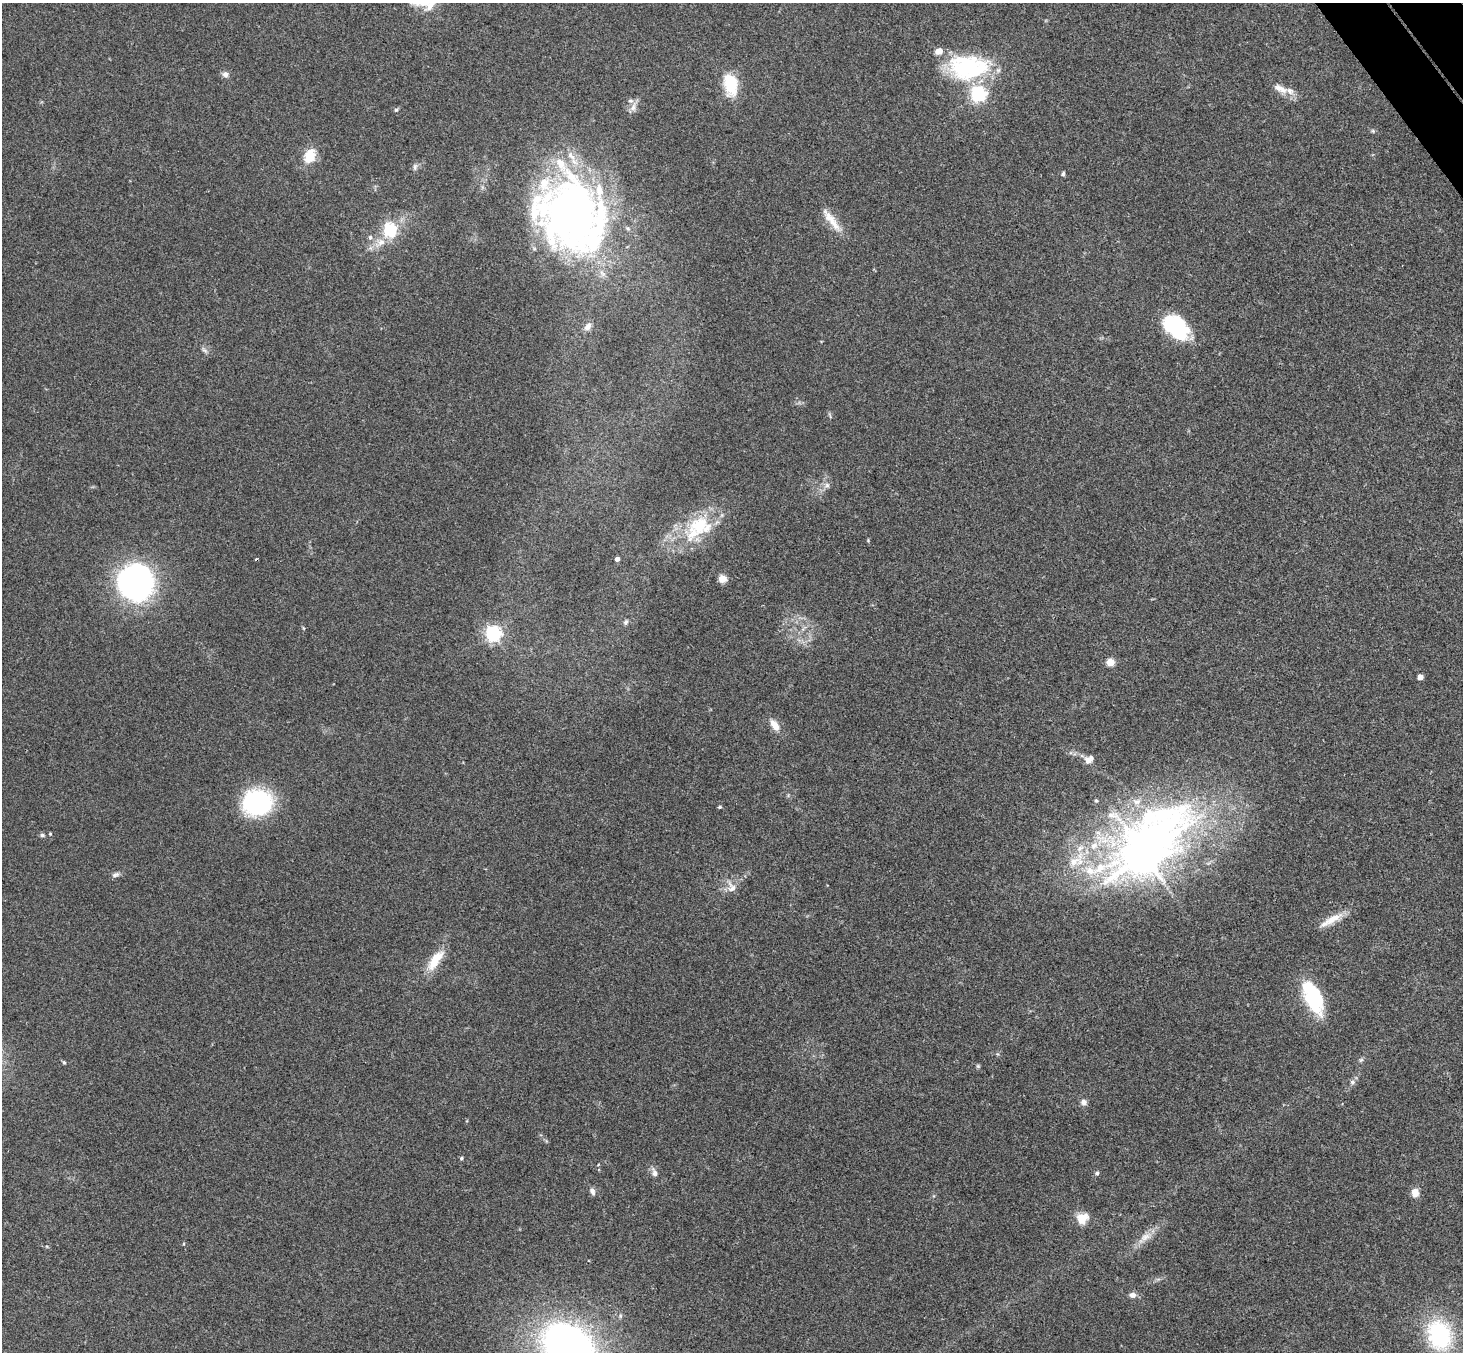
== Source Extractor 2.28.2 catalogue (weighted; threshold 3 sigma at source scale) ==
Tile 10 of 4 x 4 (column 2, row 3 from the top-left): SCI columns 1514-2974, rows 1681-3030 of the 5945 x 5925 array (HDU 1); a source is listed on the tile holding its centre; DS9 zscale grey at full resolution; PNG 1465 x 1354 px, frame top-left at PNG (2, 3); no overlay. Shown black and unused: <1% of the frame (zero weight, under 3 of 4 exposures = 6% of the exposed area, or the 3 px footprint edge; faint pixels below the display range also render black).
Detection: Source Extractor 2.28.2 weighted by HDU 2 'WHT'; one run over the whole footprint, this tile lists its part. Background 0.22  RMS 0.0085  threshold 0.0381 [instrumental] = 3 sigma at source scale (4.5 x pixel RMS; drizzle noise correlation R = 1.50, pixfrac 1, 0.05/0.05 arcsec/px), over >= 5 px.
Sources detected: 73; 4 inside a brighter object's white glare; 1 cosmic-ray / hot-pixel residue — not listed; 8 inside a brighter listed object's ellipse — not listed separately; the other 60 listed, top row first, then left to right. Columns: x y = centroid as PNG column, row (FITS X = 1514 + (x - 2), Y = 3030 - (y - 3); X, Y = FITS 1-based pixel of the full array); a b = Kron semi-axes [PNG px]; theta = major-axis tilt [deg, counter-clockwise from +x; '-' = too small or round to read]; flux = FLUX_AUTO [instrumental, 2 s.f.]
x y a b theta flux
968 67 48 29 -1 86
225 74 8 7 - 3.6
731 85 27 16 -81 28
1280 89 22 9 -27 9.1
978 94 6 6 - 230
633 107 12 8 65 5
396 110 6 5 - 1.4
1373 131 6 3 -72 1
308 159 21 10 30 11
415 167 9 6 83 2.4
1063 174 6 4 74 1.3
572 212 79 68 -77 500
829 218 31 11 -49 14
390 230 18 15 -80 34
370 237 7 6 - 2.3
1175 323 34 21 -22 46
588 327 11 7 50 4.9
204 350 12 4 -46 2.3
827 485 8 6 27 3
699 525 33 25 27 48
617 559 4 4 - 3.9
722 579 5 5 - 28
136 582 33 30 -79 230
626 622 7 5 61 1.8
303 628 5 3 - 0.83
493 634 6 6 - 270
1110 662 5 5 - 25
1420 677 4 4 - 7.9
774 725 17 9 -57 8.6
1088 760 11 9 -32 5.5
1096 800 5 5 - 1.1
1137 802 13 8 14 6.3
257 803 29 26 4 97
719 807 4 3 - 1.3
50 834 4 4 - 0.77
42 835 6 5 - 1.8
1094 846 12 10 43 9.6
1145 853 34 18 50 2000
1076 861 27 14 13 22
1100 868 25 13 34 24
116 875 11 6 23 2.8
731 887 17 11 -66 7.9
1331 920 36 8 29 14
435 960 32 11 55 19
1315 994 40 16 74 40
1361 1060 7 4 2 1.5
64 1062 5 4 - 1.1
978 1066 6 5 - 1.2
1352 1082 7 6 - 2.2
1084 1102 8 7 - 3.8
461 1158 5 4 - 1.3
654 1173 13 7 -68 4.3
1097 1173 6 5 - 1.6
592 1191 10 6 -67 3.4
1415 1193 8 7 - 9
1082 1219 14 12 48 13
1145 1237 17 9 22 8.2
1132 1295 8 6 0 4.1
1439 1335 39 30 -74 79
568 1348 54 40 -49 430
Isophote crosses this tile's border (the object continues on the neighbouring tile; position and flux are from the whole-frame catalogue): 1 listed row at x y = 568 1348